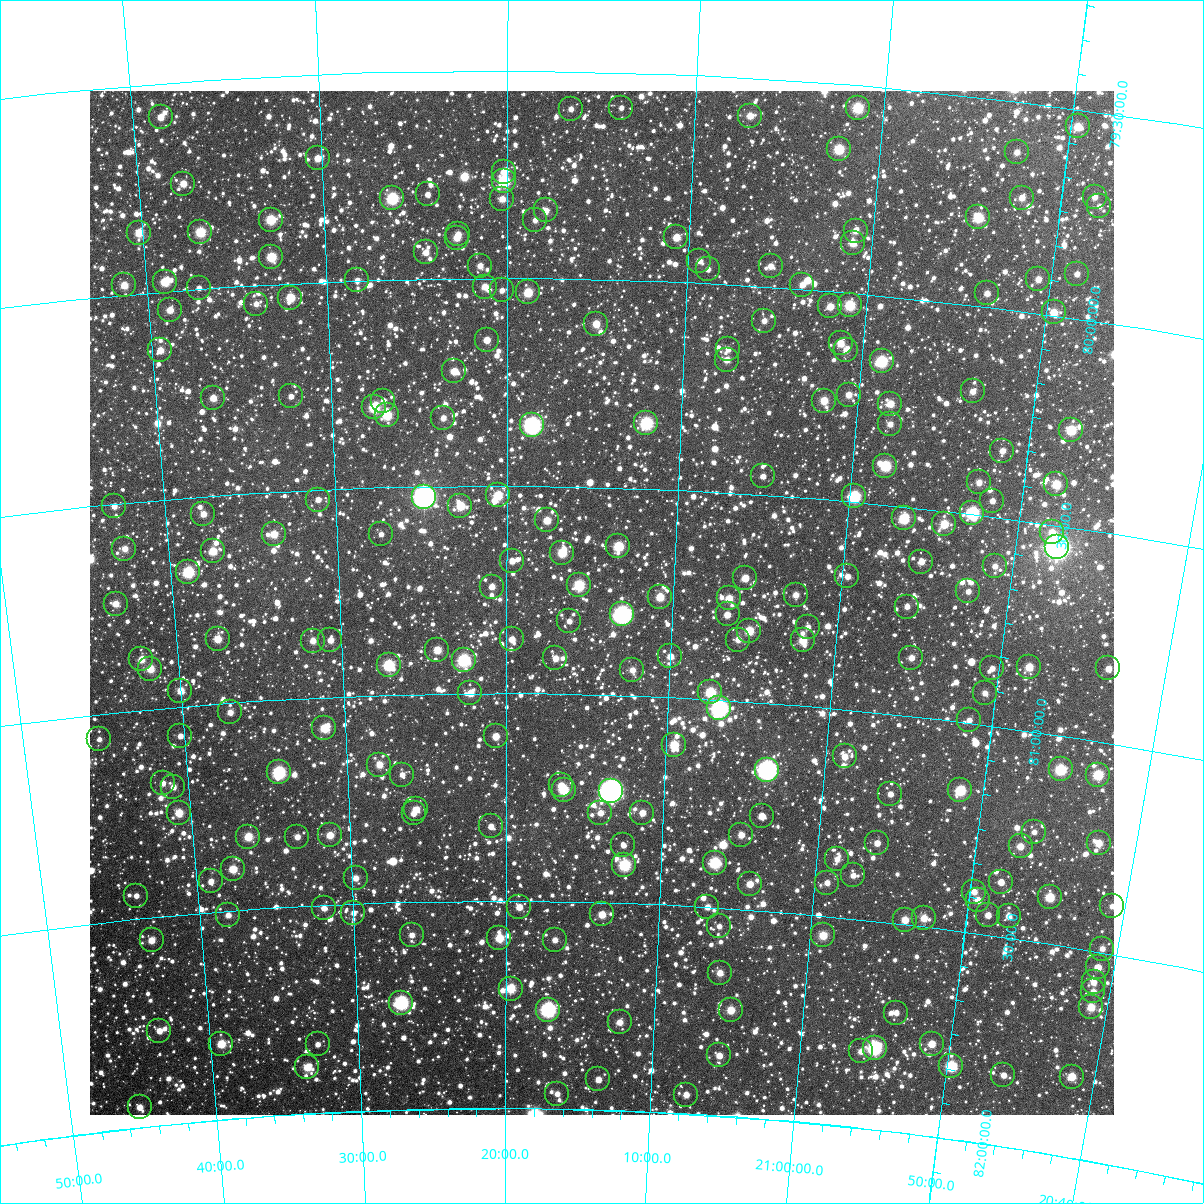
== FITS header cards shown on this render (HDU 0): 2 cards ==
NAXIS1  =                 1024
NAXIS2  =                 1024

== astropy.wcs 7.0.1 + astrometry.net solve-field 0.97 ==
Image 1024 x 1024 px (HDU 0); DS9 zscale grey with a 90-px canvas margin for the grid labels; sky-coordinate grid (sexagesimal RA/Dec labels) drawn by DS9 from the SOLVED WCS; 238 Tycho-2 reference stars matched to detected sources circled (green)
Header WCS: RA---TAN-SIP/DEC--TAN-SIP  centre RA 21:14:16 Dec +80:47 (318.57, +80.78 deg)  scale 8.67 arcsec/px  FOV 148.1' x 148.0'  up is +178 deg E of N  parity flipped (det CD > 0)
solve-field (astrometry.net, Tycho-2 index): VERIFIED the header's WCS against the Tycho-2 star catalogue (verified at 6 index scales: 12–238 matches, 0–1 conflicts across passes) and refined it, rather than solving blind
Solved WCS: RA---TAN-SIP/DEC--TAN-SIP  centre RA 21:14:16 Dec +80:47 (318.57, +80.78 deg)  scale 8.68 arcsec/px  FOV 148.1' x 148.0'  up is +178 deg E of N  parity flipped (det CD > 0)
The solver's refit moves the header's centre by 0.32 arcsec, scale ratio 1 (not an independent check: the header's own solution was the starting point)
Tycho-2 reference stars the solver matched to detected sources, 238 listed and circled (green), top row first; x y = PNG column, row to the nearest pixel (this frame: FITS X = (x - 90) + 1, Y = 1024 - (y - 91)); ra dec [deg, ICRS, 3 dp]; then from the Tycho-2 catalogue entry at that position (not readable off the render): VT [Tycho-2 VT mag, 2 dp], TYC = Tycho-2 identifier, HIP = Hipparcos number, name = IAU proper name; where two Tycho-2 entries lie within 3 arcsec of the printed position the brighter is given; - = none
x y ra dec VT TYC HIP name
621 108 318.481 +79.586 12.11 4594-1736-1 - -
858 108 315.335 +79.553 9.28 4594-1490-1 - -
571 109 319.153 +79.591 11.76 4594-2023-1 - -
750 116 316.762 +79.591 10.87 4594-1726-1 - -
161 117 324.624 +79.581 11.03 4607-1622-1 - -
1078 126 312.408 +79.541 10.33 4594-1158-1 - -
839 149 315.546 +79.656 9.52 4594-1682-1 - -
1017 152 313.171 +79.622 11.61 4594-1130-1 - -
318 158 322.557 +79.703 10.92 4607-1641-1 - -
504 172 320.045 +79.744 11.55 4607-1267-1 - -
504 181 320.046 +79.767 9.40 4607-1830-1 105337 -
183 184 324.389 +79.745 10.83 4607-1570-1 - -
428 194 321.083 +79.797 11.74 4607-1495-1 - -
1095 197 312.055 +79.704 11.34 4594-502-1 - -
392 198 321.564 +79.805 8.78 4607-544-1 105840 -
1022 198 313.030 +79.729 11.25 4594-240-1 - -
502 199 320.067 +79.809 10.94 4607-967-1 - -
1099 206 311.977 +79.725 11.89 4594-934-1 - -
546 210 319.470 +79.837 11.45 4594-1923-1 - -
978 217 313.581 +79.788 9.56 4594-86-1 - -
271 220 323.233 +79.845 9.73 4607-1695-1 - -
535 220 319.618 +79.860 12.16 4594-1865-1 - -
856 231 315.230 +79.849 11.20 4594-391-1 - -
200 232 324.203 +79.864 9.55 4607-625-1 - -
139 233 325.043 +79.855 10.31 4607-1867-1 - -
458 234 320.673 +79.894 11.27 4607-553-1 - -
676 237 317.674 +79.893 10.53 4594-1957-1 - -
457 238 320.694 +79.903 10.93 4607-1029-1 - -
853 243 315.251 +79.879 10.55 4594-399-1 - -
426 252 321.122 +79.937 11.60 4607-719-1 - -
271 257 323.251 +79.935 9.73 4607-879-1 - -
699 261 317.343 +79.946 11.32 4594-1853-1 - -
480 266 320.372 +79.970 11.44 4607-1481-1 - -
771 266 316.357 +79.950 11.46 4594-1861-1 - -
708 269 317.219 +79.966 12.06 4594-1395-1 - -
1077 274 312.151 +79.894 11.78 4594-1115-1 - -
1038 279 312.667 +79.919 11.23 4594-1052-1 - -
357 280 322.079 +79.999 12.26 4607-1375-1 - -
165 282 324.744 +79.977 10.02 4607-1357-1 - -
124 285 325.303 +79.977 10.59 4607-773-1 - -
802 285 315.902 +79.989 11.28 4594-926-1 - -
485 287 320.310 +80.020 10.82 4607-1021-1 - -
199 288 324.277 +79.998 11.97 4607-1293-1 - -
502 290 320.073 +80.030 11.51 4607-873-1 - -
528 292 319.708 +80.034 9.84 4594-1817-1 - -
987 293 313.345 +79.967 11.37 4594-72-1 - -
290 298 323.016 +80.035 10.24 4607-1115-1 - -
256 304 323.498 +80.045 11.63 4607-857-1 - -
850 305 315.221 +80.029 9.40 4594-268-1 - -
830 306 315.494 +80.036 10.82 4594-365-1 - -
170 310 324.703 +80.046 10.88 4607-1593-1 - -
1054 312 312.397 +79.993 10.62 4594-414-1 - -
764 321 316.397 +80.082 12.28 4594-1521-1 - -
596 324 318.750 +80.107 10.82 4594-1903-1 - -
487 340 320.282 +80.149 11.23 4607-645-1 - -
841 343 315.307 +80.123 10.69 4594-113-1 - -
728 349 316.878 +80.156 11.64 4594-1681-1 - -
160 350 324.881 +80.141 10.98 4607-923-1 - -
846 350 315.222 +80.137 11.28 4594-1253-1 - -
727 360 316.890 +80.181 11.22 4594-1927-1 - -
882 361 314.710 +80.157 8.83 4594-928-1 103555 -
454 371 320.748 +80.224 10.62 4607-478-1 - -
973 391 313.384 +80.206 11.27 4594-808-1 - -
849 395 315.125 +80.244 11.28 4594-1025-1 - -
291 396 323.079 +80.273 12.12 4607-1325-1 - -
213 398 324.187 +80.265 11.04 4607-667-1 - -
383 401 321.764 +80.292 11.62 4607-1786-1 - -
824 401 315.476 +80.264 10.39 4594-347-1 - -
890 404 314.528 +80.257 10.65 4594-616-1 - -
374 407 321.898 +80.307 9.24 4607-657-1 - -
387 415 321.721 +80.327 9.67 4607-1546-1 - -
443 418 320.912 +80.336 11.48 4607-1817-1 - -
646 423 317.992 +80.343 8.74 4594-1675-1 104656 -
890 424 314.504 +80.306 11.46 4594-81-1 - -
532 425 319.629 +80.353 7.87 4594-1449-1 105190 -
1071 430 311.926 +80.268 9.77 4594-574-1 - -
1002 451 312.863 +80.340 11.59 4594-275-1 - -
885 466 314.514 +80.407 9.13 4594-784-1 - -
763 476 316.272 +80.456 11.46 4594-764-1 - -
979 482 313.142 +80.422 11.17 4594-432-1 - -
1056 484 312.027 +80.403 9.93 4594-1275-1 - -
498 495 320.125 +80.523 9.97 4607-566-1 - -
854 496 314.920 +80.487 8.77 4594-18-1 - -
424 497 321.206 +80.525 6.07 4607-1903-1 105727 -
318 500 322.764 +80.524 11.67 4607-416-1 - -
992 501 312.918 +80.462 11.42 4594-219-1 - -
114 506 325.740 +80.505 11.53 4607-611-1 - -
460 506 320.676 +80.549 10.11 4607-572-1 - -
972 513 313.182 +80.497 8.43 4594-449-1 - -
203 514 324.448 +80.542 11.64 4607-461-1 - -
904 518 314.170 +80.529 9.26 4594-44-1 - -
547 520 319.404 +80.583 10.42 4594-1551-1 - -
944 524 313.574 +80.531 10.08 4594-114-1 - -
1052 532 311.998 +80.518 10.98 4594-898-1 - -
274 534 323.434 +80.602 10.44 4607-623-1 - -
381 534 321.855 +80.613 12.27 4607-467-1 - -
618 546 318.341 +80.641 9.71 4598-1518-1 - -
1057 547 311.889 +80.552 5.50 4594-2182-1 102599 -
124 549 325.650 +80.610 11.38 4607-26-1 - -
213 551 324.351 +80.633 10.23 4611-1529-1 - -
562 553 319.174 +80.660 9.82 4598-1508-1 - -
512 561 319.914 +80.682 11.94 4598-1534-1 - -
921 562 313.848 +80.628 11.25 4598-184-1 - -
995 566 312.760 +80.618 11.62 4594-131-1 - -
188 572 324.736 +80.678 9.01 4611-1425-1 106882 -
847 576 314.917 +80.681 11.52 4598-456-1 - -
745 578 316.438 +80.704 11.14 4598-468-1 - -
579 585 318.910 +80.738 9.28 4598-1661-1 - -
492 587 320.216 +80.743 11.46 4611-1259-1 - -
968 591 313.106 +80.686 11.79 4598-399-1 - -
796 595 315.666 +80.736 11.16 4598-374-1 - -
660 597 317.695 +80.760 10.17 4598-1645-1 - -
729 598 316.658 +80.755 10.56 4598-372-1 - -
116 604 325.859 +80.739 10.80 4611-1085-1 - -
907 607 313.989 +80.739 11.49 4598-114-1 - -
622 614 318.255 +80.806 7.37 4598-1564-1 - -
728 614 316.660 +80.794 11.18 4598-202-1 104197 -
569 621 319.048 +80.825 11.96 4598-1693-1 - -
808 627 315.443 +80.810 12.07 4598-463-1 - -
749 631 316.322 +80.830 9.89 4598-78-1 - -
218 639 324.376 +80.845 10.52 4611-1331-1 - -
512 639 319.915 +80.870 11.23 4598-1711-1 - -
330 640 322.668 +80.864 11.67 4611-1353-1 - -
738 640 316.484 +80.853 11.29 4598-476-1 - -
803 640 315.503 +80.843 10.40 4598-388-1 - -
313 641 322.936 +80.863 11.09 4611-1284-1 - -
437 650 321.049 +80.895 10.49 4611-1517-1 - -
670 656 317.503 +80.902 11.15 4598-431-1 - -
555 658 319.248 +80.915 11.89 4598-1535-1 - -
911 658 313.841 +80.860 11.07 4598-164-1 - -
141 659 325.555 +80.879 10.81 4611-1089-1 - -
464 660 320.650 +80.921 8.84 4611-1421-1 - -
389 665 321.797 +80.929 8.97 4611-1527-1 - -
1029 667 312.052 +80.847 10.38 4598-270-1 - -
992 668 312.605 +80.863 11.59 4598-41-1 - -
1108 668 310.865 +80.823 11.24 4598-87-1 - -
150 669 325.430 +80.903 10.53 4611-905-1 - -
632 670 318.069 +80.939 11.45 4598-1565-1 - -
180 691 325.001 +80.962 10.59 4611-941-1 - -
710 692 316.858 +80.984 9.36 4598-1694-1 - -
470 693 320.551 +81.000 10.89 4611-1208-1 - -
985 693 312.668 +80.924 11.86 4598-511-1 - -
719 708 316.708 +81.020 7.27 4598-1702-1 104212 -
230 712 324.265 +81.023 11.11 4611-1207-1 - -
969 720 312.853 +80.993 11.91 4598-436-1 - -
324 728 322.826 +81.075 9.97 4611-1230-1 - -
180 736 325.062 +81.071 11.68 4611-1137-1 - -
496 736 320.162 +81.104 10.70 4611-1390-1 - -
99 739 326.322 +81.060 11.94 4611-867-1 - -
674 745 317.378 +81.115 9.92 4598-1568-1 - -
845 756 314.707 +81.113 10.91 4598-357-1 - -
379 765 321.987 +81.168 10.81 4611-1309-1 - -
1061 769 311.345 +81.080 9.16 4598-133-1 - -
767 770 315.900 +81.161 6.98 4598-1101-1 103938 -
279 772 323.570 +81.175 8.65 4611-1282-1 - -
402 775 321.637 +81.194 12.33 4611-1341-1 - -
1098 775 310.759 +81.080 9.53 4598-310-1 - -
163 783 325.404 +81.180 11.51 4611-1159-1 - -
561 785 319.131 +81.221 11.27 4598-1161-1 - -
173 787 325.240 +81.192 11.60 4611-1163-1 - -
564 790 319.086 +81.231 10.17 4598-1122-1 - -
960 790 312.853 +81.164 9.45 4598-171-1 - -
611 791 318.340 +81.231 6.12 4598-1091-1 104756 -
890 794 313.940 +81.193 11.80 4598-187-1 - -
416 809 321.424 +81.278 11.19 4611-1198-1 - -
179 813 325.190 +81.255 10.36 4611-1132-1 - -
414 813 321.470 +81.288 11.46 4611-1332-1 - -
600 813 318.496 +81.285 11.21 4598-840-1 - -
642 813 317.831 +81.281 11.01 4598-1224-1 - -
762 816 315.936 +81.273 11.60 4598-984-1 - -
491 826 320.240 +81.321 11.60 4611-709-1 - -
1034 832 311.614 +81.239 12.46 4598-475-1 - -
330 835 322.815 +81.333 10.77 4611-1444-1 - -
741 835 316.240 +81.322 11.31 4598-1054-1 - -
248 837 324.120 +81.325 10.22 4611-804-1 - -
297 837 323.336 +81.333 11.56 4611-1182-1 - -
877 843 314.068 +81.313 11.26 4598-806-1 - -
1099 843 310.578 +81.242 10.55 4598-407-1 - -
623 845 318.113 +81.361 11.61 4598-1046-1 - -
1021 846 311.793 +81.278 10.98 4598-432-1 - -
837 859 314.679 +81.362 11.54 4598-1164-1 - -
715 863 316.633 +81.393 9.02 4598-1114-1 - -
624 865 318.093 +81.409 8.88 4598-1079-1 - -
233 869 324.402 +81.401 10.24 4611-1320-1 106765 -
853 875 314.396 +81.397 11.86 4598-850-1 - -
356 878 322.430 +81.439 11.66 4611-675-1 - -
211 881 324.769 +81.425 11.88 4611-795-1 - -
1001 882 312.025 +81.370 11.48 4598-377-1 - -
827 883 314.803 +81.420 11.83 4598-740-1 - -
750 884 316.047 +81.438 10.97 4598-702-1 - -
974 892 312.428 +81.402 11.27 4598-1487-1 - -
136 896 325.993 +81.444 11.62 4611-820-1 - -
1050 897 311.212 +81.389 9.83 4598-40-1 - -
978 900 312.355 +81.420 10.99 4598-1359-1 - -
1112 906 310.198 +81.386 11.76 4598-176-1 - -
519 907 319.780 +81.515 11.16 4598-1015-1 - -
707 907 316.711 +81.501 11.13 4598-844-1 - -
324 908 322.969 +81.508 11.44 4611-790-1 - -
353 913 322.489 +81.523 12.21 4611-494-1 - -
602 914 318.426 +81.530 10.59 4598-1022-1 - -
228 915 324.534 +81.510 11.57 4611-326-1 - -
988 915 312.158 +81.453 11.28 4598-1257-1 - -
1009 916 311.821 +81.449 11.19 4598-1377-1 - -
924 918 313.182 +81.480 10.75 4598-1413-1 - -
905 920 313.484 +81.490 10.74 4598-1194-1 - -
719 926 316.496 +81.545 11.82 4598-943-1 - -
412 935 321.547 +81.580 11.55 4611-584-1 - -
823 935 314.791 +81.548 10.27 4598-994-1 - -
499 938 320.104 +81.590 10.12 4611-162-1 - -
152 940 325.818 +81.554 10.89 4611-554-1 - -
555 940 319.191 +81.594 12.08 4598-969-1 - -
1102 949 310.239 +81.491 11.66 4598-1478-1 - -
1098 967 310.261 +81.537 11.05 4598-1401-1 - -
720 973 316.439 +81.657 10.97 4598-698-1 - -
1094 982 310.286 +81.574 11.46 4598-1369-1 - -
511 989 319.910 +81.712 9.78 4598-1128-1 - -
1093 991 310.267 +81.596 11.77 4598-1442-1 - -
401 1003 321.745 +81.742 8.13 4611-350-1 105906 -
1091 1007 310.257 +81.634 10.14 4598-1279-1 - -
548 1010 319.287 +81.762 7.79 4598-1104-1 105074 -
731 1010 316.216 +81.744 10.34 4598-1227-1 - -
896 1013 313.455 +81.714 12.11 4598-724-1 - -
620 1022 318.075 +81.788 10.98 4598-888-1 - -
159 1031 325.836 +81.773 11.46 4611-386-1 - -
221 1044 324.813 +81.818 10.07 4611-631-1 - -
318 1044 323.188 +81.834 11.83 4611-612-1 - -
932 1044 312.801 +81.779 10.72 4598-874-1 - -
875 1048 313.748 +81.805 8.30 4598-1147-1 103243 -
861 1051 313.975 +81.816 11.11 4598-1032-1 - -
719 1055 316.360 +81.855 11.08 4598-744-1 - -
951 1066 312.424 +81.826 9.01 4598-588-1 - -
307 1067 323.382 +81.889 10.36 4611-647-1 - -
1003 1075 311.526 +81.829 11.45 4598-1485-1 - -
1072 1077 310.382 +81.807 10.27 4598-1333-1 - -
598 1079 318.403 +81.927 11.45 4598-1120-1 - -
557 1094 319.106 +81.964 12.09 4598-899-1 - -
686 1095 316.886 +81.954 11.27 4598-919-1 - -
140 1107 326.301 +81.952 11.48 4611-490-1 - -